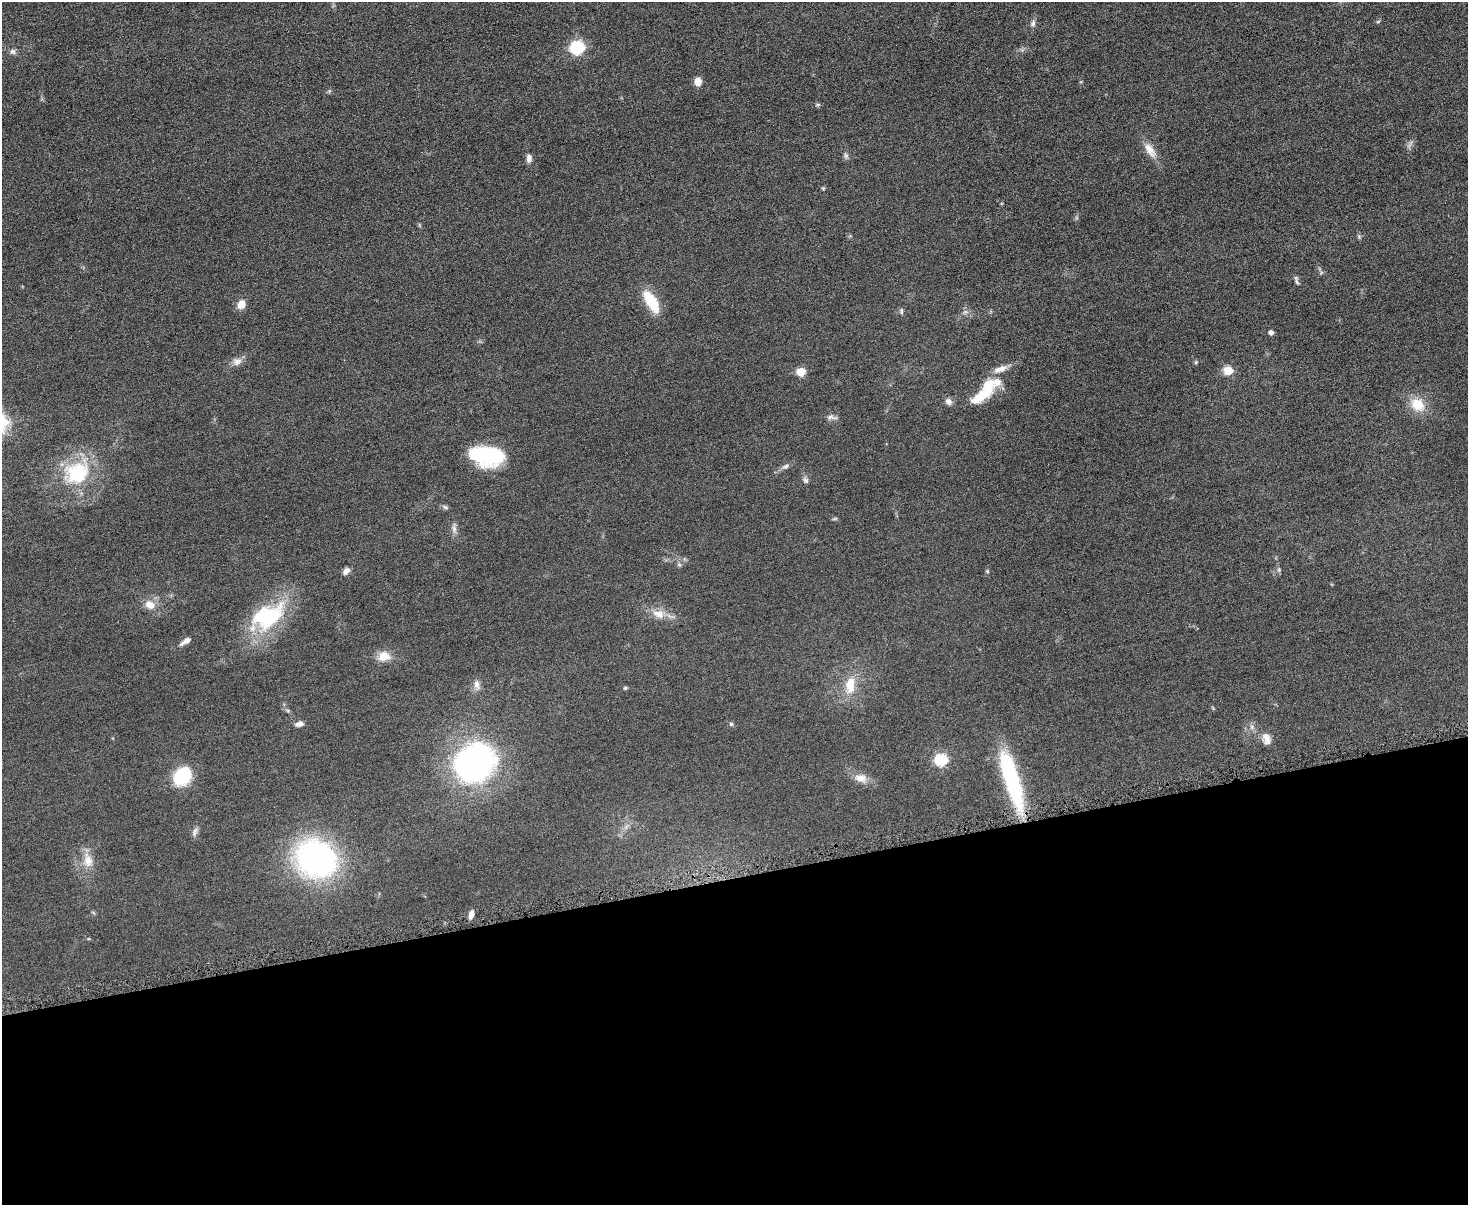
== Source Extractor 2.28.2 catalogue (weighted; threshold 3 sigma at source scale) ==
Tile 11 of 3 x 4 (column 2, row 4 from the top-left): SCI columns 1611-3076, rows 4-1206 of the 4798 x 4820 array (HDU 1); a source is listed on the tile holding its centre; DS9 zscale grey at full resolution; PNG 1470 x 1207 px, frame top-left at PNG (2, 2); no overlay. Shown black and unused: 27% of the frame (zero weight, under 4 of 8 exposures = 1% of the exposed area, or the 3 px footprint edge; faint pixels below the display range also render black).
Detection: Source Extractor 2.28.2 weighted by HDU 2 'WHT'; one run over the whole footprint, this tile lists its part. Background 0.0578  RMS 0.0079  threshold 0.0323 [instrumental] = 3 sigma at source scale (4.09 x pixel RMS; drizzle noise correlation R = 1.36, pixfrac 0.8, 0.05/0.05 arcsec/px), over >= 5 px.
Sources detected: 60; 1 inside a brighter object's white glare — not listed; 1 inside a brighter listed object's ellipse — not listed separately; the other 58 listed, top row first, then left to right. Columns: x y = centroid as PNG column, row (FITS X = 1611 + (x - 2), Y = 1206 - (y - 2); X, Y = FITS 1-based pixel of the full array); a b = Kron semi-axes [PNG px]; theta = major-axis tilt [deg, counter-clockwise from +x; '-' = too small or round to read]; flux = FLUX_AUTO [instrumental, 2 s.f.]
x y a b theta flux
1378 22 6 4 2 0.83
1033 23 9 6 73 2.3
577 48 7 6 - 100
13 51 7 7 - 2.1
698 81 8 6 89 7
818 104 7 4 1 1
1410 144 13 3 59 1.8
1150 150 24 11 -55 8.5
846 156 8 6 -74 1.8
529 158 9 6 85 3.6
823 188 5 4 - 0.79
1359 237 6 4 -73 1.1
1297 282 8 5 -60 1.6
651 301 27 11 -59 23
241 304 10 8 61 6.7
901 311 9 4 -86 1.2
965 312 7 4 17 1.4
1271 332 5 4 - 2.9
237 362 12 10 11 4.5
1196 362 6 5 - 0.93
1228 370 5 5 - 30
801 372 5 5 - 25
981 396 52 13 39 25
949 401 10 8 -45 3.2
1417 405 18 15 -39 16
831 417 14 6 -1 2.9
487 456 32 18 -5 65
786 466 10 6 28 2.5
77 473 32 28 27 47
805 480 9 6 -58 2.1
445 507 10 4 -26 1.5
834 519 8 3 19 0.85
454 529 10 6 -81 2.9
679 565 7 4 -2 1.2
1279 570 6 4 -48 1.1
346 571 9 6 50 3.4
987 571 5 4 - 0.81
150 605 14 10 -16 8.1
658 614 18 11 -19 8.9
267 616 45 28 25 61
186 641 15 6 33 4.5
384 656 15 11 14 9.5
477 685 16 8 -78 4.2
850 685 24 13 85 15
625 688 5 5 - 0.95
299 724 10 6 14 3.2
731 724 5 5 - 1.2
1266 739 16 11 -71 5.7
941 760 6 6 - 85
474 762 41 36 41 210
182 777 17 14 51 37
861 778 18 10 -7 7.1
1011 779 62 14 -73 84
195 832 13 6 74 2.7
316 859 32 28 -33 210
88 860 22 12 -80 10
471 914 9 5 75 3.7
89 939 5 3 - 0.7
Overlapping masked pixels (flux is a lower limit): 1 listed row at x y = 1011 779